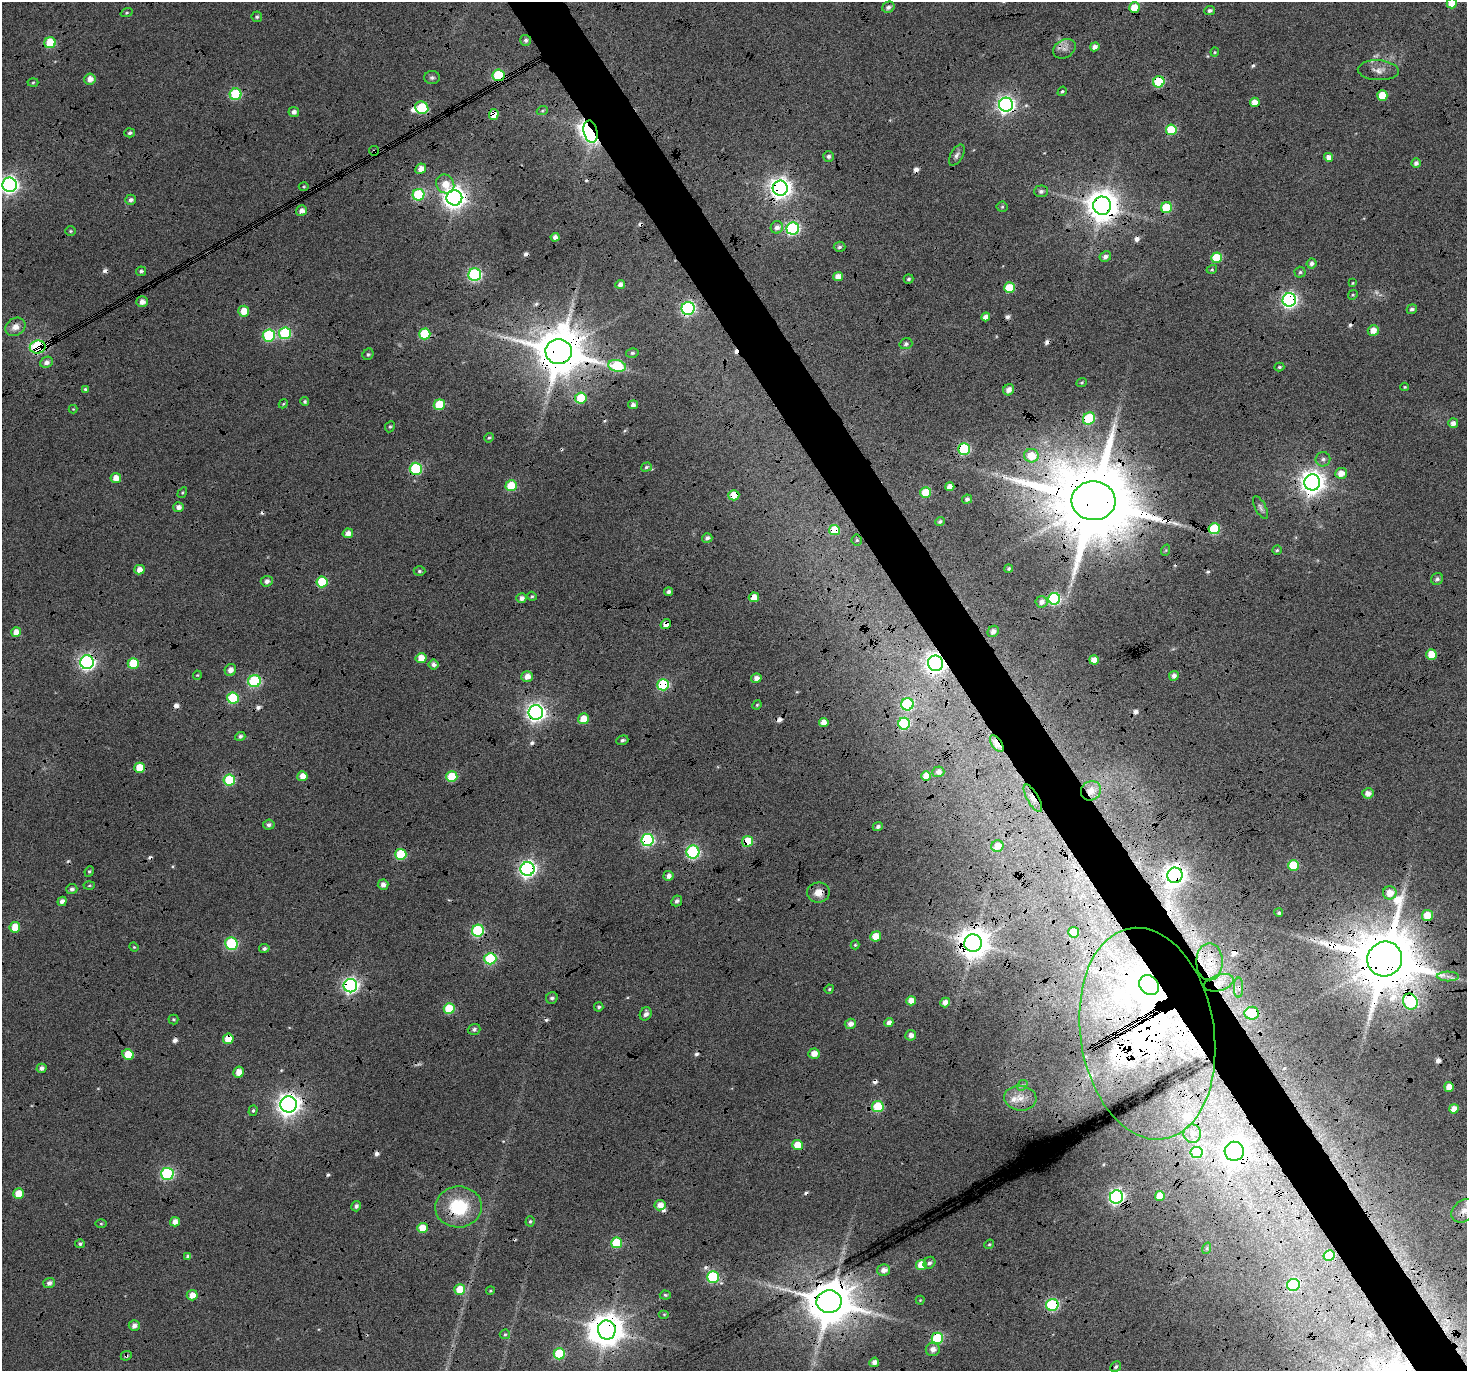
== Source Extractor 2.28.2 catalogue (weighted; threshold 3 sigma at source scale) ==
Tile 6 of 4 x 4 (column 2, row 2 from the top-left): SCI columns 1473-2937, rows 2918-4286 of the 5868 x 5773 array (HDU 1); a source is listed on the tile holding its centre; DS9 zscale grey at full resolution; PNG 1469 x 1373 px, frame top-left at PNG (2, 2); each listed source drawn as its Kron ellipse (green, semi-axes under 4 px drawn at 4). Shown black and unused: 5% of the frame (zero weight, under 4 of 12 exposures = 1% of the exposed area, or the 3 px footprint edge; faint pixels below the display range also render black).
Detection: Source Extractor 2.28.2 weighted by HDU 2 'WHT'; one run over the whole footprint, this tile lists its part. Background 0.127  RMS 0.024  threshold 0.0971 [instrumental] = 3 sigma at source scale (4.09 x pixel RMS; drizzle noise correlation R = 1.36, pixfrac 0.8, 0.0396/0.0396 arcsec/px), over >= 5 px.
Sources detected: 328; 2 too faint to see at this stretch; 2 inside a brighter object's white glare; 37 cosmic-ray / hot-pixel residue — neither listed nor drawn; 6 inside a brighter listed object's ellipse — not listed separately; the other 281 listed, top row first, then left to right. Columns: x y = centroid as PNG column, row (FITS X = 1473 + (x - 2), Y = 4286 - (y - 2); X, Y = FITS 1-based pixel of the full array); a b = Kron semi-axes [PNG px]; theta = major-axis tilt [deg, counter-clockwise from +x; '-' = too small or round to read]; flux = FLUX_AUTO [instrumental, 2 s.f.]
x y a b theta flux
1452 3 5 5 - 42
888 7 6 5 - 7
1134 8 5 5 - 45
1210 10 5 5 - 6
127 13 6 4 21 3.1
257 17 5 5 - 4.2
526 40 5 5 - 5.2
50 43 5 5 - 96
1095 47 5 4 - 13
1064 49 12 9 30 14
1215 52 4 4 - 2.4
1378 70 20 10 -3 18
499 75 6 6 - 130
432 77 8 6 0 5.6
90 79 5 5 - 17
1159 82 5 5 - 140
33 83 5 3 - 2.5
1062 91 5 4 - 3.5
236 94 6 5 - 160
1382 95 5 5 - 40
1255 102 5 4 - 21
1006 105 7 7 - 850
422 108 7 6 - 120
542 111 5 3 - 2.6
294 112 5 5 - 9.1
494 114 5 5 - 39
1171 130 5 5 - 96
591 132 11 6 -77 710
130 133 5 4 - 4.5
374 151 5 4 - 2.8
957 155 12 6 60 8.2
828 156 5 5 - 5.8
1329 157 4 4 - 15
1416 163 5 4 - 8.6
421 169 5 5 - 18
445 184 10 8 -52 30
10 185 7 7 - 860
304 187 5 3 - 2.1
780 188 7 7 - 1600
1041 191 7 6 - 6.1
419 195 6 5 - 160
454 198 8 7 - 1700
131 200 5 5 - 6.8
1102 206 9 9 - 3900
1002 207 5 5 - 3
1167 208 5 5 - 87
301 211 5 5 - 12
777 227 6 6 - 11
793 229 6 6 - 330
70 231 5 4 - 3
555 237 4 4 - 9.2
839 247 6 5 - 4.7
1105 257 6 5 - 9.4
1217 258 5 5 - 80
1312 264 5 5 - 9.7
1212 269 5 4 - 2.9
141 271 5 5 - 5.1
1300 272 5 5 - 4.1
475 275 6 6 - 310
838 277 5 4 - 20
909 279 5 4 - 3.8
1353 283 4 3 - 2
620 284 5 4 - 10
1009 288 5 5 - 64
1353 295 5 4 - 2.9
1289 300 7 6 - 640
142 302 5 5 - 14
688 308 6 6 - 420
1412 309 5 4 - 6.6
244 311 5 5 - 30
986 317 5 4 - 15
15 327 10 8 34 18
1373 330 5 5 - 22
285 333 6 6 - 190
425 334 5 5 - 110
269 335 6 6 - 190
906 344 6 5 - 6.1
38 347 8 6 11 310
559 352 13 12 - 12000
632 353 6 5 - 4.4
368 354 6 5 - 4
46 362 6 5 - 9.6
617 366 9 6 -11 150
1279 367 5 4 - 3
1082 382 5 3 - 2.4
1405 387 4 3 - 2.4
85 389 4 4 - 2.9
1009 390 6 5 - 14
581 398 6 5 - 69
305 401 4 4 - 4
283 404 5 3 - 2.2
439 405 5 5 - 80
633 405 5 4 - 7.8
73 409 4 4 - 2.1
1089 418 6 5 - 130
1453 423 5 5 - 11
390 427 6 4 65 3.4
489 438 5 4 - 3.2
964 449 6 6 - 210
1031 456 7 7 - 47
1323 459 7 7 - 7
646 467 5 4 - 3.8
416 469 6 6 - 160
1341 473 6 5 - 20
116 478 5 5 - 20
1312 482 8 8 - 2000
511 486 5 5 - 72
950 487 4 4 - 15
182 493 6 3 58 2.4
926 493 5 5 - 57
734 495 5 5 - 37
967 499 5 4 - 6.1
1093 501 22 19 -1 38000
178 507 5 5 - 11
1260 508 13 5 -64 7.2
940 521 5 4 - 4.7
1214 529 6 5 - 120
834 530 5 5 - 62
348 533 5 5 - 15
707 538 5 4 - 7.5
857 540 5 5 - 2.8
1166 550 6 3 71 2.5
1277 550 5 4 - 2.9
1009 569 4 4 - 3.8
139 570 5 5 - 18
419 571 6 4 -1 4.1
1437 579 6 5 - 6.6
267 581 6 5 - 9.4
322 582 5 5 - 110
669 592 4 3 - 6.2
532 596 5 4 - 2.9
754 597 5 5 - 27
521 598 5 4 - 11
1054 599 6 6 - 280
1042 602 6 5 - 13
666 624 5 5 - 16
993 631 6 5 - 11
16 632 5 4 - 22
1431 654 5 5 - 37
421 658 5 5 - 27
1094 660 5 4 - 19
87 662 7 7 - 660
133 663 5 5 - 74
936 663 8 7 - 1200
433 665 5 5 - 9.2
230 670 6 5 - 13
197 675 4 4 - 2.2
527 676 6 5 - 20
1174 676 5 4 - 10
756 678 5 4 - 12
254 681 6 6 - 220
663 685 6 5 - 190
233 698 6 5 - 150
907 704 6 6 - 210
757 705 5 4 - 2.6
536 713 7 7 - 1100
583 719 5 5 - 34
824 722 5 4 - 18
904 724 6 6 - 190
240 736 5 4 - 5.3
622 740 6 4 20 5.2
997 744 9 5 -57 56
140 768 5 5 - 50
938 772 6 5 - 10
302 776 5 5 - 21
926 776 5 5 - 29
452 777 5 5 - 94
229 780 6 5 - 140
1091 791 10 9 - 23
1368 793 5 5 - 15
1033 798 15 5 -60 16
269 825 6 5 - 6.3
878 827 5 4 - 6.2
648 840 6 6 - 290
748 841 5 5 - 80
997 846 6 5 - 23
693 852 6 6 - 340
401 854 5 5 - 110
1293 865 5 5 - 78
528 869 7 7 - 780
89 871 5 4 - 3.2
1175 875 8 7 - 1600
668 876 5 5 - 11
89 885 5 3 - 2.5
383 885 5 5 - 12
72 889 5 5 - 6.3
818 893 11 10 - 24
1390 893 7 6 - 24
62 901 5 4 - 10
677 901 6 5 - 6.3
1279 913 4 4 - 3.5
1427 915 5 5 - 43
15 927 5 5 - 38
478 931 6 6 - 210
1074 932 5 5 - 49
876 936 5 5 - 32
973 943 9 8 - 3600
231 944 6 6 - 190
855 945 4 4 - 2.6
134 947 5 4 - 2.5
264 948 5 4 - 5.1
490 959 6 6 - 200
1385 959 18 17 - 22000
1209 962 19 13 90 39
1448 976 11 5 -1 9.4
1219 983 15 8 16 23
1149 985 11 9 -50 5400
350 986 7 6 - 650
1239 987 10 4 -90 6.8
829 989 5 4 - 2.6
552 998 6 5 - 6.2
911 1001 5 4 - 20
945 1002 5 4 - 13
1410 1002 8 7 - 260
599 1007 5 4 - 4.5
449 1009 5 5 - 100
1252 1013 7 6 - 82
646 1014 7 5 62 10
173 1020 5 5 - 2.8
889 1023 4 4 - 11
850 1024 5 5 - 13
474 1029 6 5 - 6.4
1147 1034 107 67 -81 660
911 1035 5 5 - 13
228 1039 5 5 - 44
814 1054 5 5 - 17
128 1055 6 5 - 43
41 1068 5 4 - 8.1
238 1072 5 5 - 22
1022 1085 6 4 40 3.6
1449 1087 5 4 - 22
1020 1098 16 12 -7 27
289 1104 8 8 - 1600
878 1107 5 5 - 110
1454 1109 5 4 - 20
253 1111 5 4 - 3.8
1192 1134 9 9 - 18
798 1145 5 5 - 57
1234 1151 9 9 - 2300
1197 1152 6 5 - 130
167 1174 6 6 - 250
19 1194 5 5 - 47
1160 1196 5 5 - 41
1116 1197 7 6 - 550
660 1205 5 5 - 17
356 1206 5 5 - 6.7
458 1207 23 20 2 110
1464 1211 14 10 39 17
530 1221 5 4 - 3.2
175 1222 5 4 - 15
101 1224 5 4 - 2.5
422 1228 5 5 - 38
617 1243 5 5 - 110
80 1244 5 4 - 4.4
989 1244 5 4 - 2.8
1207 1248 6 4 72 2.8
188 1256 4 4 - 5.7
1329 1256 5 5 - 78
929 1263 6 5 - 5.7
921 1265 5 5 - 48
884 1270 6 5 - 15
713 1277 6 5 - 200
49 1283 6 5 - 9.2
1293 1285 6 6 - 200
460 1290 5 5 - 51
490 1291 4 3 - 2.1
192 1295 5 5 - 20
665 1295 5 4 - 3.4
920 1300 4 4 - 2
829 1302 12 11 - 10000
1052 1305 6 6 - 220
664 1314 5 3 - 2.1
134 1326 5 5 - 11
607 1330 9 9 - 4200
505 1334 5 4 - 3.2
937 1338 5 5 - 160
933 1349 7 6 - 14
559 1354 5 5 - 120
126 1356 6 4 25 4.1
874 1362 5 4 - 11
1116 1367 6 5 - 5.2
Overlapping masked pixels (flux is a lower limit): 67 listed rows (the first 20) at x y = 1134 8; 1064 49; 499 75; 1159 82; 1006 105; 422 108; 494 114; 591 132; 374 151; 780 188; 454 198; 1102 206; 1217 258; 1289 300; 688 308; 425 334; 38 347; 559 352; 1089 418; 964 449
Isophote crosses this tile's border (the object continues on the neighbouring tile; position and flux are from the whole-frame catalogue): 3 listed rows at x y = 1452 3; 10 185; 1464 1211